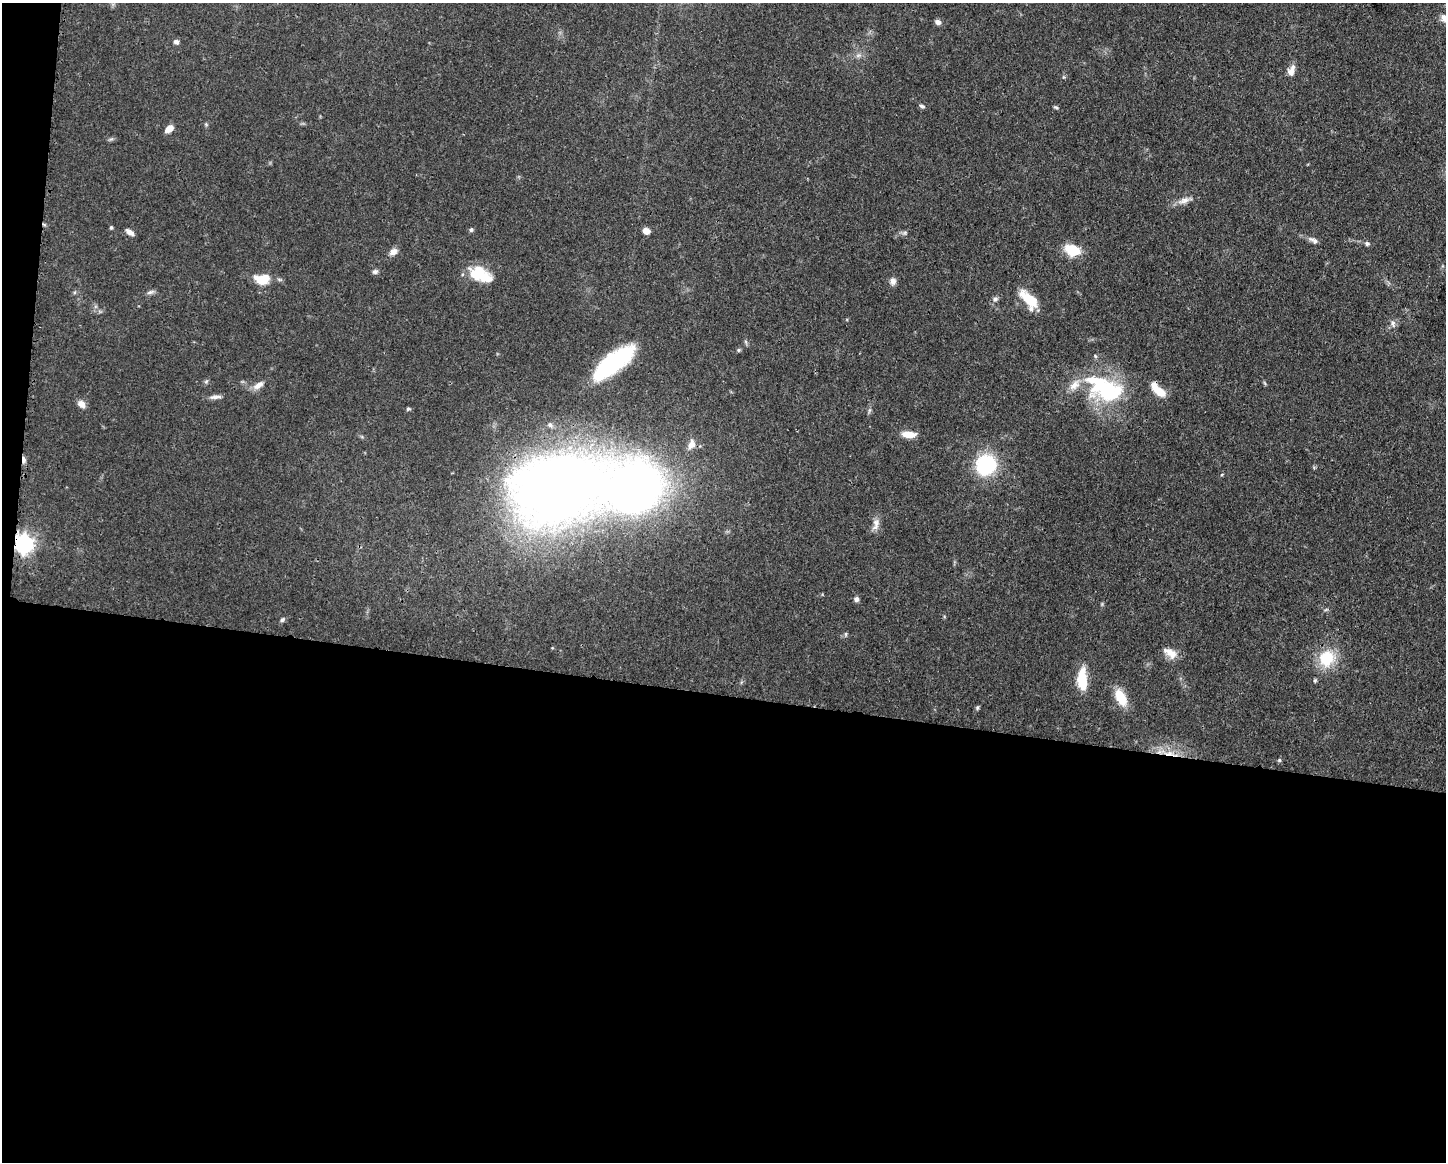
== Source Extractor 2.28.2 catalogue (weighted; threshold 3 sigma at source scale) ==
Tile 10 of 3 x 4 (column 1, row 4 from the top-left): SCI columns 116-1559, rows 4-1163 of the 4676 x 4645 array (HDU 1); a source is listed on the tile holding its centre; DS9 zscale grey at full resolution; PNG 1448 x 1164 px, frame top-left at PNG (2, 3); no overlay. Shown black and unused: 41% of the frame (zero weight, under 3 of 4 exposures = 1% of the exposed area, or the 3 px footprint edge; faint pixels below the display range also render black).
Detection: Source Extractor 2.28.2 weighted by HDU 2 'WHT'; one run over the whole footprint, this tile lists its part. Background 0.0544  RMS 0.0032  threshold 0.0145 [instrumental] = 3 sigma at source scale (4.5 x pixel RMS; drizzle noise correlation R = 1.50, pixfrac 1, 0.05/0.05 arcsec/px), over >= 5 px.
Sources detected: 60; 1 inside a brighter object's white glare — not listed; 6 inside a brighter listed object's ellipse — not listed separately; the other 53 listed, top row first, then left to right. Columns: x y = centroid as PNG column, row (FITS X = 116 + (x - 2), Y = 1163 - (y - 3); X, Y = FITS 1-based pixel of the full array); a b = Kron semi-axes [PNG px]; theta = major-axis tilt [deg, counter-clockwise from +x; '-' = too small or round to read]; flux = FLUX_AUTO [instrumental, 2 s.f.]
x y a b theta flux
938 22 7 6 - 1.3
176 42 7 6 - 0.97
1291 71 15 8 71 2.4
922 106 8 5 -26 0.72
1056 107 6 4 -21 0.5
169 129 10 6 35 2.5
1184 200 18 8 18 2.4
111 227 5 4 - 0.49
471 230 5 5 - 0.54
646 231 7 6 - 2.3
130 232 10 5 -34 1.6
905 233 7 5 7 0.7
1314 240 13 6 -32 1.4
1367 243 7 6 - 0.8
1072 250 17 11 -21 8.2
393 252 11 8 30 1.8
375 272 8 6 14 0.84
478 273 22 16 -8 9.6
263 279 15 10 3 7.8
893 281 10 7 -85 1.4
150 292 10 5 18 0.92
995 299 8 6 12 0.85
1029 299 21 9 -41 10
1393 324 11 6 -81 1.2
746 342 7 4 -71 0.52
739 350 6 4 21 0.49
1095 356 6 3 -71 0.4
614 363 43 15 38 37
258 385 15 7 32 2.3
1107 391 41 26 5 26
1160 392 13 8 -38 5.1
215 397 17 5 5 1.5
81 404 9 7 -46 2.2
408 409 5 4 - 0.45
550 425 7 5 -73 0.74
909 434 15 7 -2 4.1
691 444 13 9 67 2.7
24 460 9 4 -86 1.2
986 465 24 22 50 20
559 489 61 42 12 520
876 523 11 9 75 2
24 544 8 7 - 130
856 599 7 6 - 0.91
282 620 6 5 - 0.63
846 634 6 4 -90 0.46
1170 653 19 9 -32 3.5
1327 658 22 20 46 11
1082 680 23 9 -89 9.6
1315 680 5 4 - 0.45
1121 697 19 11 -64 7.2
977 708 6 4 89 0.49
1169 754 18 6 -4 3.6
1279 760 5 5 - 0.45
Overlapping masked pixels (flux is a lower limit): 4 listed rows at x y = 24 460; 559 489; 24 544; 1169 754